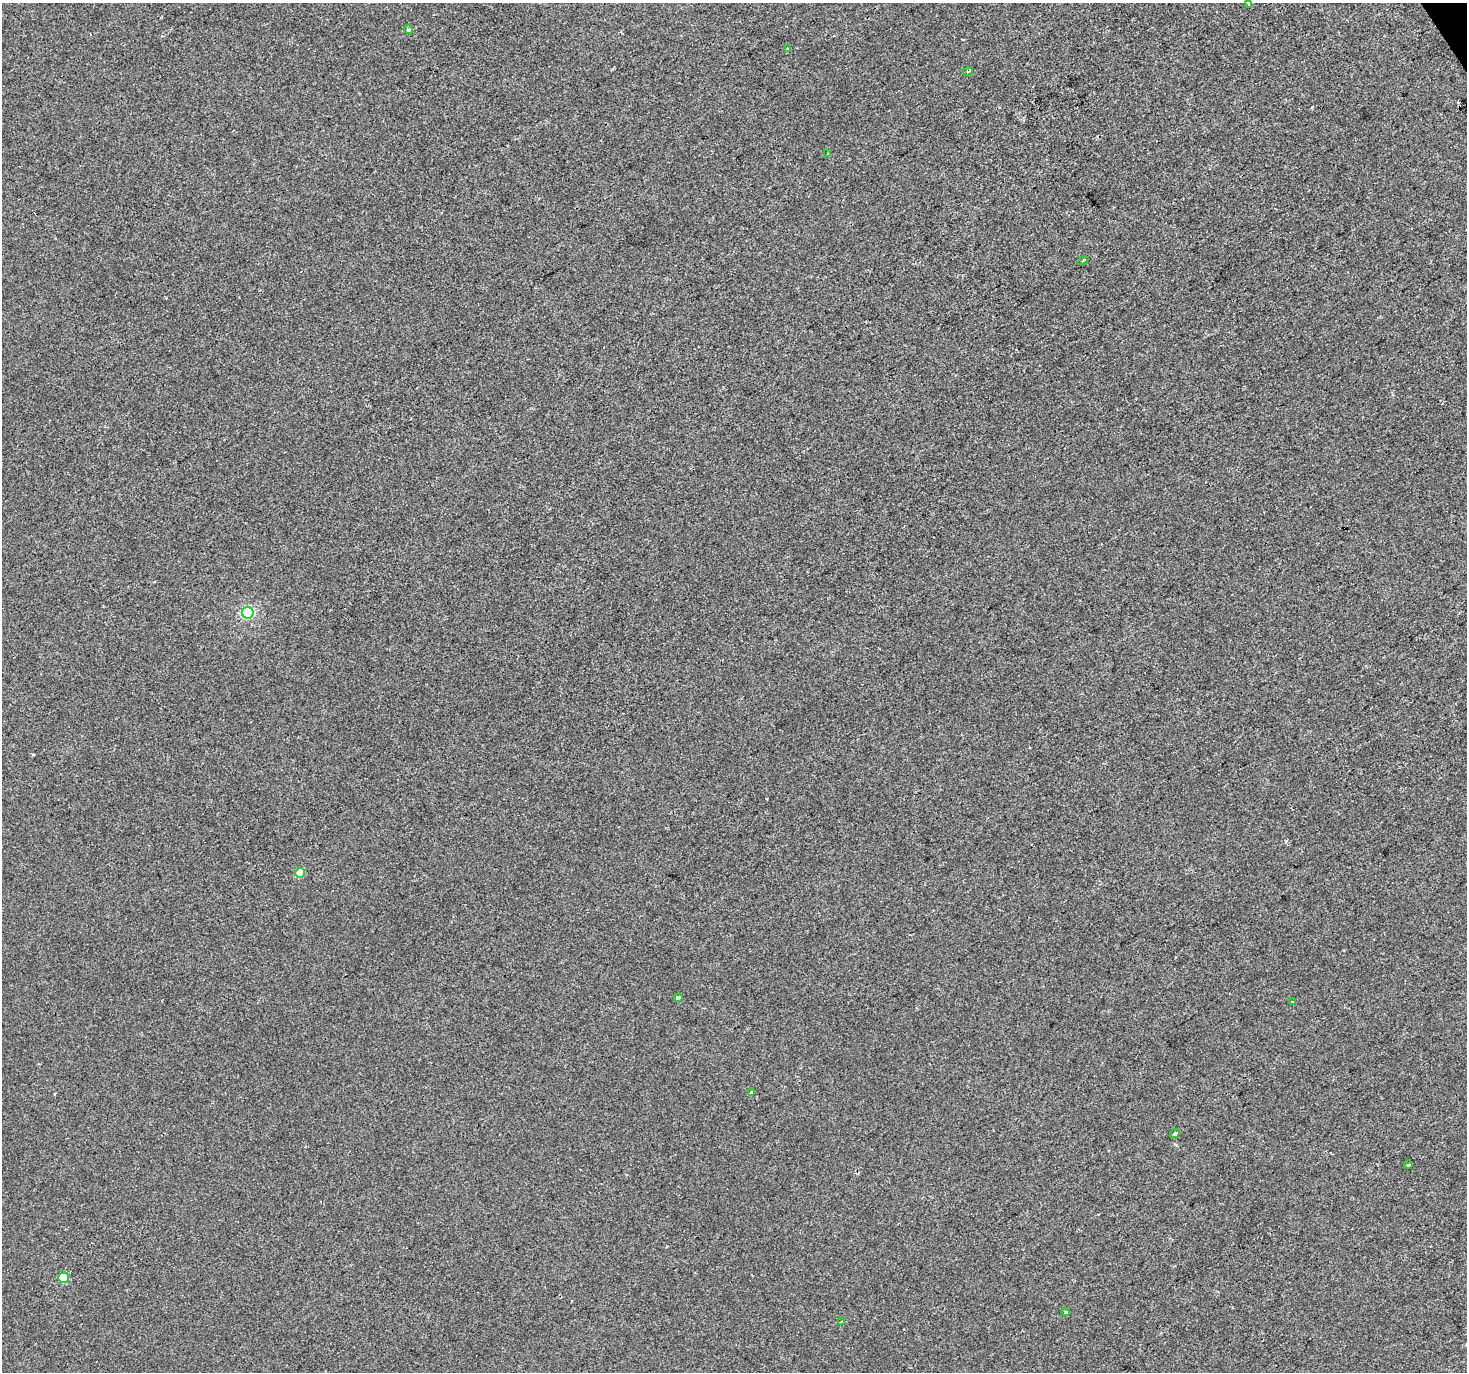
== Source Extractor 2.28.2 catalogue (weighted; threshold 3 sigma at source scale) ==
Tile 10 of 4 x 4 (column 2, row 3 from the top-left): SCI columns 1470-2934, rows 1545-2914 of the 5865 x 5769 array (HDU 1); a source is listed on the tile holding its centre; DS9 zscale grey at full resolution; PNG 1469 x 1374 px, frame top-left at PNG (2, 3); each listed source drawn as its Kron ellipse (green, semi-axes under 4 px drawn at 4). Shown black and unused: <1% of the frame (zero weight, under 2 of 3 exposures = <1% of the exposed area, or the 3 px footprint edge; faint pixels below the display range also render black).
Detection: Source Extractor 2.28.2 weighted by HDU 2 'WHT'; one run over the whole footprint, this tile lists its part. Background -2.45e-04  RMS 0.0041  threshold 0.0186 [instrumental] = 3 sigma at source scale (4.5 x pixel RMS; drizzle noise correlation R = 1.50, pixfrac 1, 0.0396/0.0396 arcsec/px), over >= 5 px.
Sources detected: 18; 2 cosmic-ray / hot-pixel residue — neither listed nor drawn; the other 16 listed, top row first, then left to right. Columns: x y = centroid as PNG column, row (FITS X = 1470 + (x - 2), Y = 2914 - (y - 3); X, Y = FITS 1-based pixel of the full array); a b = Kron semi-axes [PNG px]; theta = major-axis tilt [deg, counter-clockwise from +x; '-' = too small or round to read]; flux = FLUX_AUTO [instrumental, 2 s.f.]
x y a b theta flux
1249 3 3 3 - 1.9
408 29 4 3 - 0.89
788 49 4 3 - 0.43
968 71 5 3 - 0.48
828 154 3 2 - 0.3
1083 260 5 2 - 0.53
248 613 6 5 - 37
300 873 5 5 - 11
678 998 4 3 - 1.9
1292 1002 3 2 - 0.67
751 1093 4 3 - 1.1
1175 1133 5 3 - 1.2
1408 1165 4 3 - 0.43
64 1278 5 5 - 16
1065 1312 4 3 - 0.64
841 1322 4 3 - 0.61
Isophote crosses this tile's border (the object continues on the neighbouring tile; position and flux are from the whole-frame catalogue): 1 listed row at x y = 1249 3